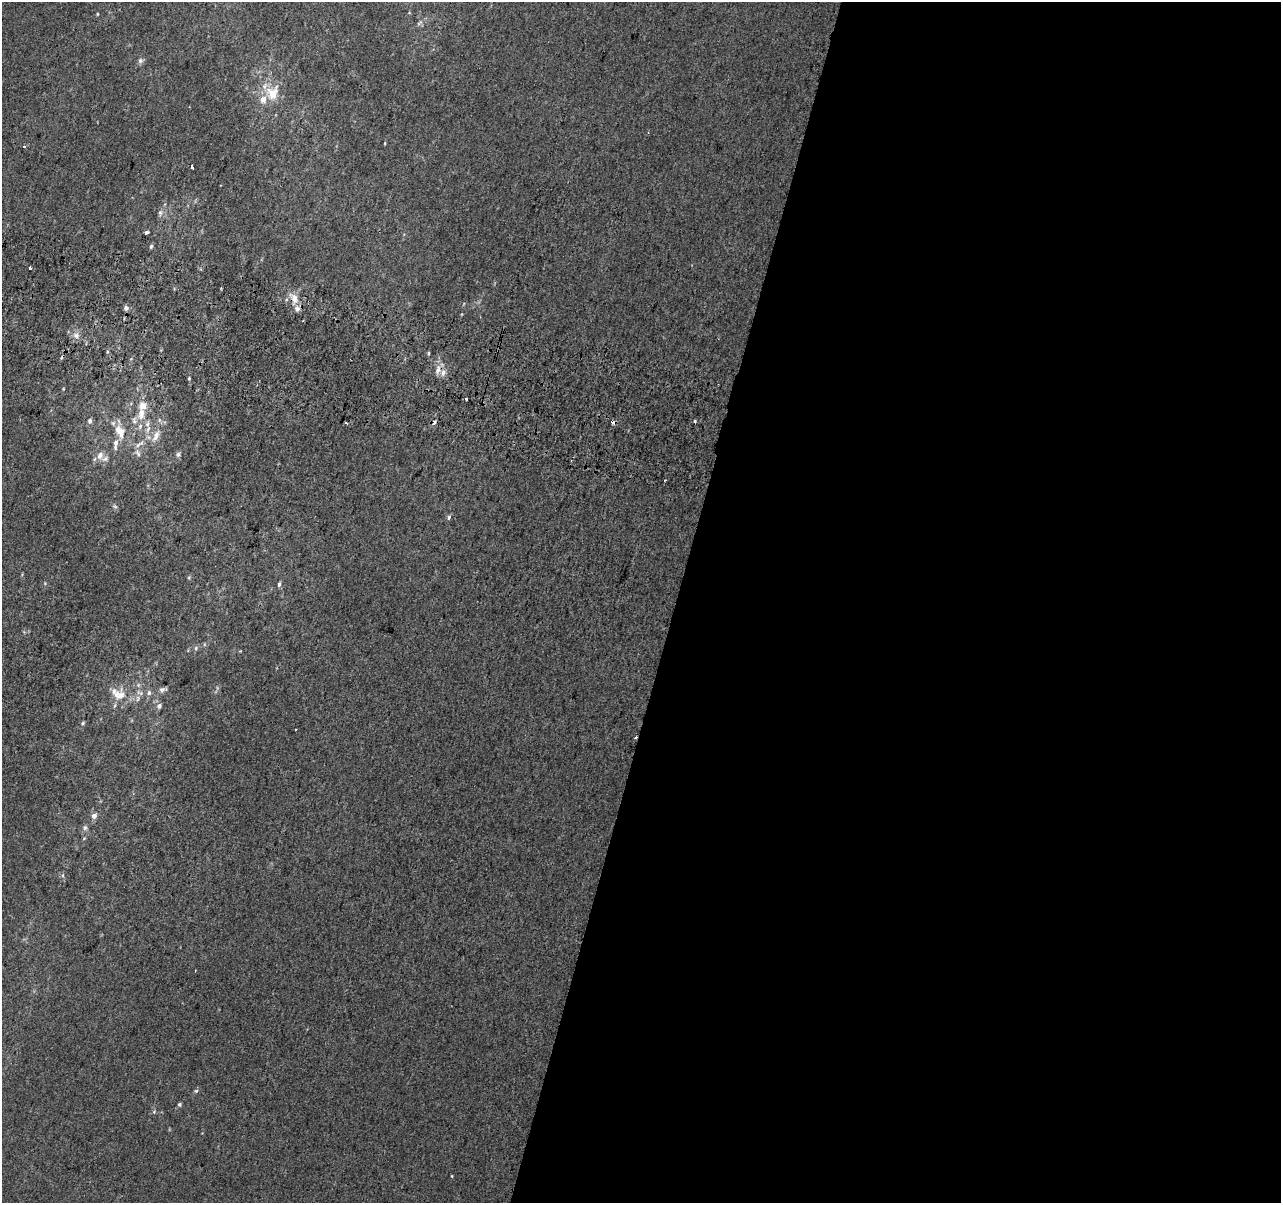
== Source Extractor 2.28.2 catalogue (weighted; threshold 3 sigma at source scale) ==
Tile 12 of 4 x 4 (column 4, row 3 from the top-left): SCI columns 3859-5137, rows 1529-2729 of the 5152 x 5395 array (HDU 1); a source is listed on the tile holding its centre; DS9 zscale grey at full resolution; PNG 1283 x 1205 px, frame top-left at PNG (2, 2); no overlay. Shown black and unused: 47% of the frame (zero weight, under 2 of 3 exposures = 2% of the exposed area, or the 3 px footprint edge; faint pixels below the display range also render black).
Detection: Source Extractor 2.28.2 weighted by HDU 2 'WHT'; one run over the whole footprint, this tile lists its part. Background 0.00537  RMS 0.0056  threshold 0.025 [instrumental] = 3 sigma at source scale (4.5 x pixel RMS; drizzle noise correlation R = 1.50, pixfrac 1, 0.0396/0.0396 arcsec/px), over >= 5 px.
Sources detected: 59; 5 cosmic-ray / hot-pixel residue — not listed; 7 inside a brighter listed object's ellipse — not listed separately; the other 47 listed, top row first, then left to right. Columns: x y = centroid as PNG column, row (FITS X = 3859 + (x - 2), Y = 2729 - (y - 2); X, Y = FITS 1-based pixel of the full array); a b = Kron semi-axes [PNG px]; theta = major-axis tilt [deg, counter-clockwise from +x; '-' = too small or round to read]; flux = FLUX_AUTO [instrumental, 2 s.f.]
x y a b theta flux
97 14 5 3 - 0.42
140 61 7 7 - 1.5
264 87 8 6 -89 2.4
273 93 10 9 - 11
263 99 7 6 - 4.5
385 143 5 3 - 0.42
192 167 3 3 - 19
160 213 9 6 -82 1.6
147 232 4 3 - 1.6
151 246 6 4 73 0.92
30 268 3 3 - 1.8
294 298 15 8 -81 4.9
126 308 5 5 - 2.2
76 335 8 7 - 2.5
428 353 4 4 - 0.62
438 370 12 6 72 3.1
189 378 3 3 - 0.54
466 399 3 3 - 2.9
141 413 13 8 86 5.8
90 421 6 5 - 1.4
695 421 3 3 - 2.5
613 422 5 3 - 4.4
147 424 6 6 - 1.8
120 431 19 11 -62 8.2
156 436 16 7 67 4.6
141 443 9 5 33 1.9
115 444 15 6 84 3.2
138 453 12 5 -64 2.2
178 454 7 5 73 1.2
100 455 12 8 68 4.2
115 507 6 4 -19 0.85
448 518 4 3 - 1.9
279 584 6 4 75 1.1
196 648 6 5 - 1
162 690 10 6 7 1.9
140 693 10 5 -14 2
121 695 20 13 67 8
138 699 9 3 76 1.1
159 706 6 6 - 1.9
82 723 5 5 - 0.86
94 816 5 5 - 2.9
85 828 7 6 - 1.4
84 838 4 4 - 0.53
196 1091 5 5 - 0.85
179 1104 5 5 - 0.91
154 1112 5 5 - 0.82
452 1176 4 3 - 0.4
Overlapping masked pixels (flux is a lower limit): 1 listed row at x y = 613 422